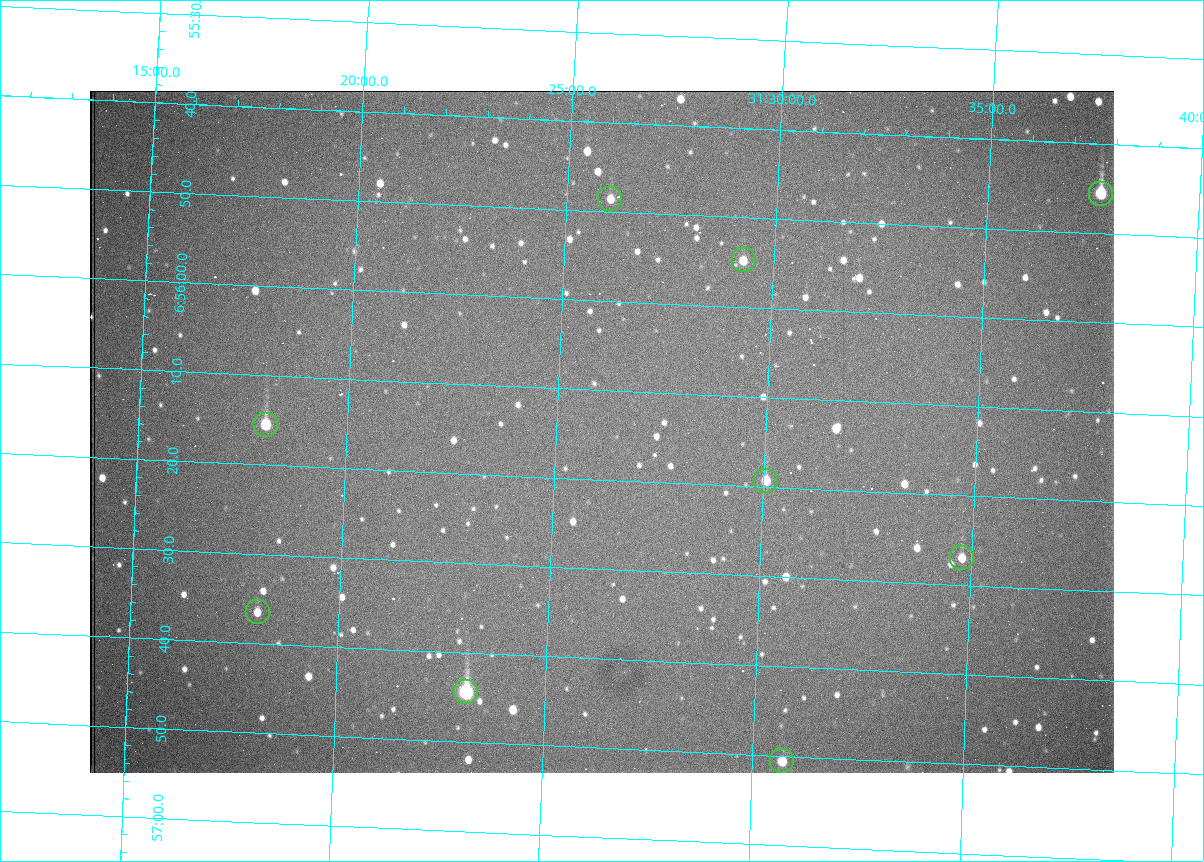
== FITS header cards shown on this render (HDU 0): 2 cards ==
NAXIS1  =                 1024 /fastest changing axis
NAXIS2  =                  682 /next to fastest changing axis

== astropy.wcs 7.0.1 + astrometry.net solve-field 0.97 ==
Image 1024 x 682 px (HDU 0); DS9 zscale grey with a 90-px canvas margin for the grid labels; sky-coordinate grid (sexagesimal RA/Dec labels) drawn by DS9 from the SOLVED WCS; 9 Tycho-2 reference stars matched to detected sources circled (green)
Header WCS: RA---TAN/DEC--TAN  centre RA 06:56:15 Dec +31:26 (104.06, +31.43 deg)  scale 1.44 arcsec/px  FOV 24.5' x 16.3'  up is -93 deg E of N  parity flipped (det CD > 0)
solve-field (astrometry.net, Tycho-2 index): VERIFIED the header's WCS against the Tycho-2 star catalogue (9 matches, 0 conflicts) and refined it, rather than solving blind
Solved WCS: RA---TAN-SIP/DEC--TAN-SIP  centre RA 06:56:15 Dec +31:26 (104.06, +31.43 deg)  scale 1.43 arcsec/px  FOV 24.4' x 16.3'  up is -93 deg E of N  parity flipped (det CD > 0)
The solver's refit moves the header's centre by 1.8 arcsec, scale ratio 0.9972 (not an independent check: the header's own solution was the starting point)
Tycho-2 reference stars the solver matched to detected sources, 9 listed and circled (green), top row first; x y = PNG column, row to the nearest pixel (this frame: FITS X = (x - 90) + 1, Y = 682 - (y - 91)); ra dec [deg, ICRS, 3 dp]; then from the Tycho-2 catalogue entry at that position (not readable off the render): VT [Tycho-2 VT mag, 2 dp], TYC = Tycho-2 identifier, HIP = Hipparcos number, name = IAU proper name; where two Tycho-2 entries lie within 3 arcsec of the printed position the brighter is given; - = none
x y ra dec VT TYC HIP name
1101 194 103.940 +31.628 9.24 2437-728-1 - -
610 199 103.952 +31.434 11.53 2437-424-1 - -
744 260 103.978 +31.488 11.51 2437-421-1 - -
266 425 104.065 +31.301 9.89 2437-425-1 - -
766 481 104.081 +31.501 10.83 2437-37-1 - -
962 558 104.112 +31.580 11.47 2437-71-1 - -
258 612 104.152 +31.301 11.67 2437-646-1 - -
466 692 104.185 +31.385 8.52 2437-370-1 33393 -
782 761 104.211 +31.512 11.03 2437-937-1 - -